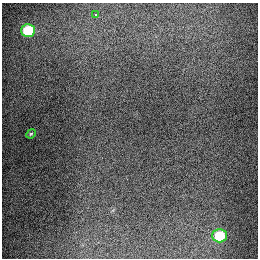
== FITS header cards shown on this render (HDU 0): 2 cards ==
NAXIS1  =                  256
NAXIS2  =                  256

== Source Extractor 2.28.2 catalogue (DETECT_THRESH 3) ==
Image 256 x 256 px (HDU 0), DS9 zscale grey, 1 PNG px = 1 image px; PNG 260 x 260 px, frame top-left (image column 1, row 256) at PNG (2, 3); each listed source drawn as its Kron ellipse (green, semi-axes under 4 px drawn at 4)
Background 1280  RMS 27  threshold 79.7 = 3 sigma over >= 5 px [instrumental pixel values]
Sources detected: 4; all 4 listed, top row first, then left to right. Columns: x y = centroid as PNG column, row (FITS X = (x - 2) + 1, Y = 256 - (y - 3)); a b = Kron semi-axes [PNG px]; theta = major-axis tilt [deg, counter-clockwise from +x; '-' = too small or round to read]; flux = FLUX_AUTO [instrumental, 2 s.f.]
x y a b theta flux
96 14 3 3 - 6900
28 30 7 6 - 89000
31 134 5 4 - 2000
219 236 7 7 - 75000